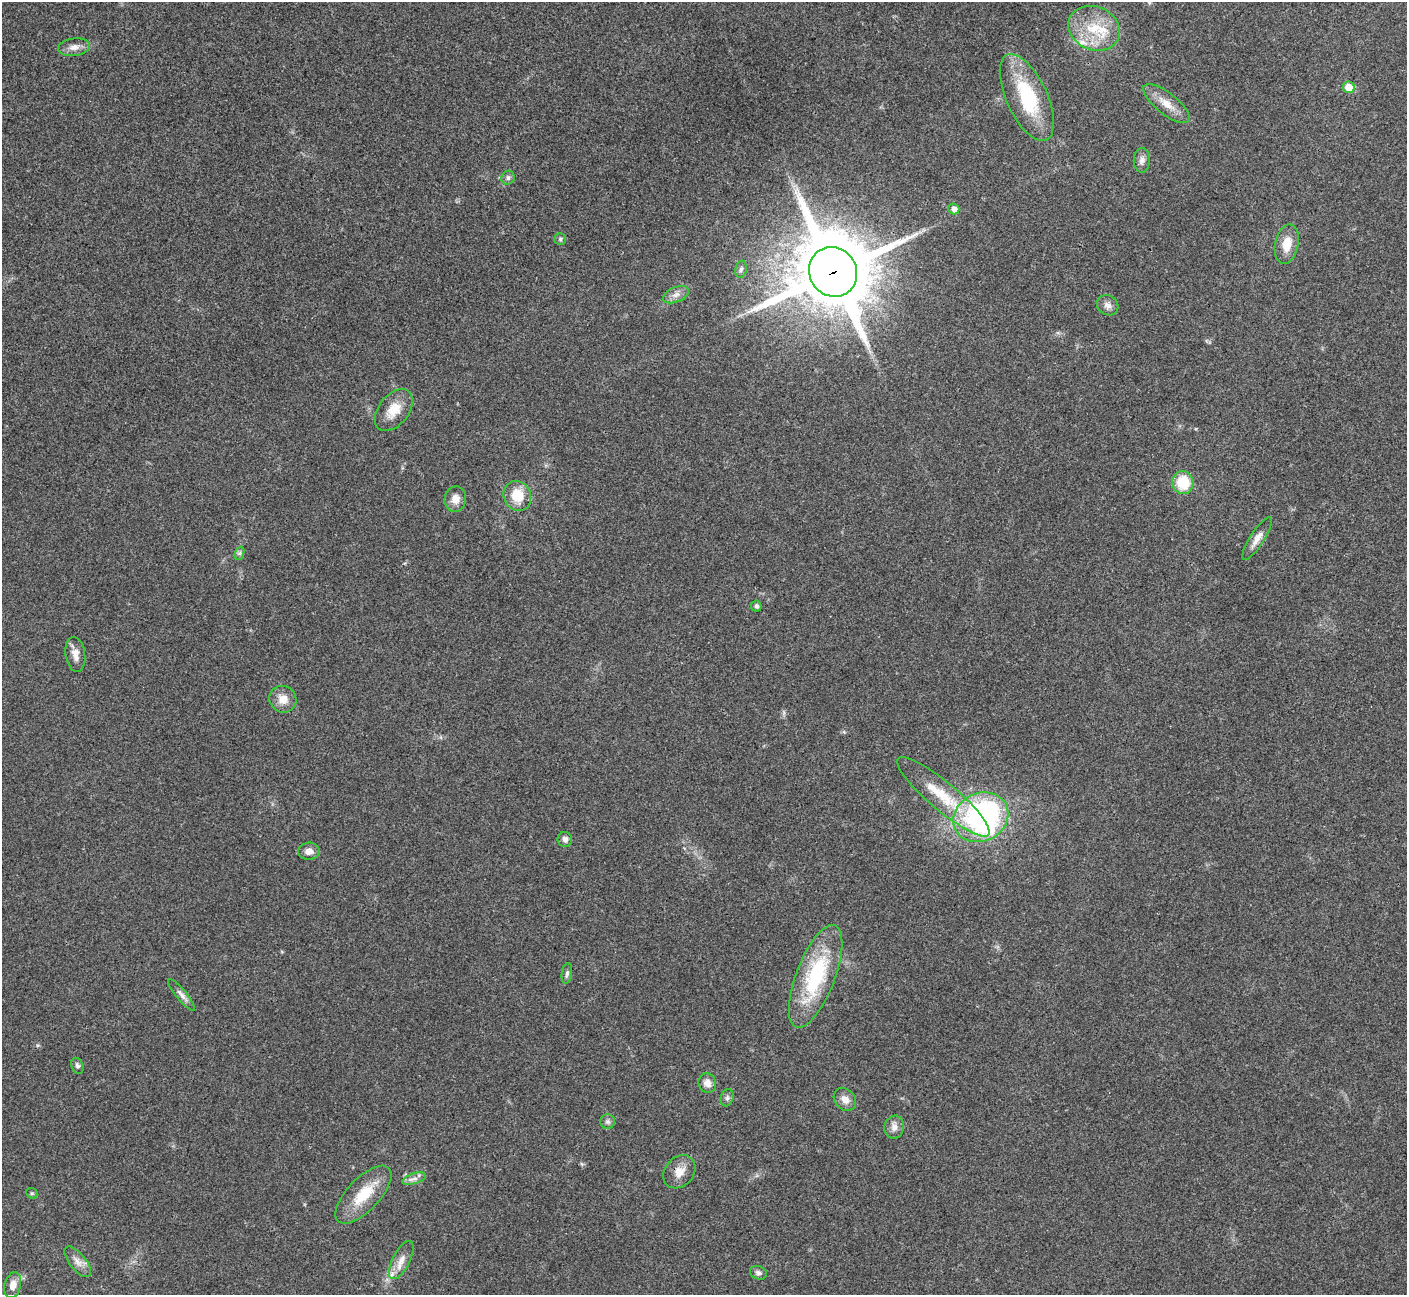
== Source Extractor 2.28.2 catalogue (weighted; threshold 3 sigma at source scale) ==
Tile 10 of 4 x 4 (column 2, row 3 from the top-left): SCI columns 1408-2812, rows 1450-2742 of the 5628 x 5617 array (HDU 1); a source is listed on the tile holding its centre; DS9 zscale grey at full resolution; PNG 1409 x 1297 px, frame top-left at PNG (2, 2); each listed source drawn as its Kron ellipse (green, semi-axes under 4 px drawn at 4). Shown black and unused: <1% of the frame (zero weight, under 3 of 4 exposures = <1% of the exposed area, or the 3 px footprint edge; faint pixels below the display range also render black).
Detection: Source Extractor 2.28.2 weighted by HDU 2 'WHT'; one run over the whole footprint, this tile lists its part. Background 0.0214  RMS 0.004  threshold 0.0181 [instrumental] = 3 sigma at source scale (4.5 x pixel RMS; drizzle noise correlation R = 1.50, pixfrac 1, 0.05/0.05 arcsec/px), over >= 5 px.
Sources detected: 49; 2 inside a brighter object's white glare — neither listed nor drawn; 3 inside a brighter listed object's ellipse — not listed separately; the other 44 listed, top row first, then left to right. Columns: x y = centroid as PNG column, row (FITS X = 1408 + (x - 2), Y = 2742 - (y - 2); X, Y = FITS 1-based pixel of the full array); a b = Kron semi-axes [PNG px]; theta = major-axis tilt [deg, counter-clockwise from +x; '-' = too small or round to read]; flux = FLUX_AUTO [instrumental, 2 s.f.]
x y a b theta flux
1094 28 26 21 -24 16
74 47 16 9 6 3.2
1349 87 6 5 - 6.4
1027 97 47 20 -65 29
1166 104 28 10 -38 6.4
1142 160 12 8 -90 2.2
508 178 7 6 - 1.3
954 209 5 5 - 2.4
560 239 6 5 - 0.79
1287 244 20 11 78 7
741 269 8 5 78 0.99
833 272 25 23 -58 4700
676 295 14 7 23 2.6
1108 305 11 9 -34 2.2
394 410 24 15 52 7.8
1183 482 11 10 - 13
517 496 15 13 -66 9.9
455 499 13 11 77 3.6
1257 539 24 7 57 3.7
240 553 7 4 71 0.81
756 606 5 5 - 1.2
75 654 18 9 -81 3.6
283 699 14 13 - 5
943 797 59 14 -40 18
981 817 28 24 25 91
565 839 7 7 - 1.9
309 851 10 8 3 2.7
567 974 10 5 81 1.1
816 976 54 19 69 38
181 995 20 5 -50 2.2
77 1066 8 5 -68 1.1
707 1083 10 8 -64 2.7
727 1098 9 6 75 1.2
845 1099 12 10 -46 3.3
608 1121 7 7 - 1.2
894 1127 11 9 80 2.5
679 1172 18 14 49 5
414 1179 12 5 18 1.9
32 1193 6 5 - 0.6
363 1195 37 16 46 14
401 1260 21 8 63 4.2
78 1262 18 8 -50 3.3
758 1273 9 6 -23 1.3
13 1285 13 8 77 3.2
Overlapping masked pixels (flux is a lower limit): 1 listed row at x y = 833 272